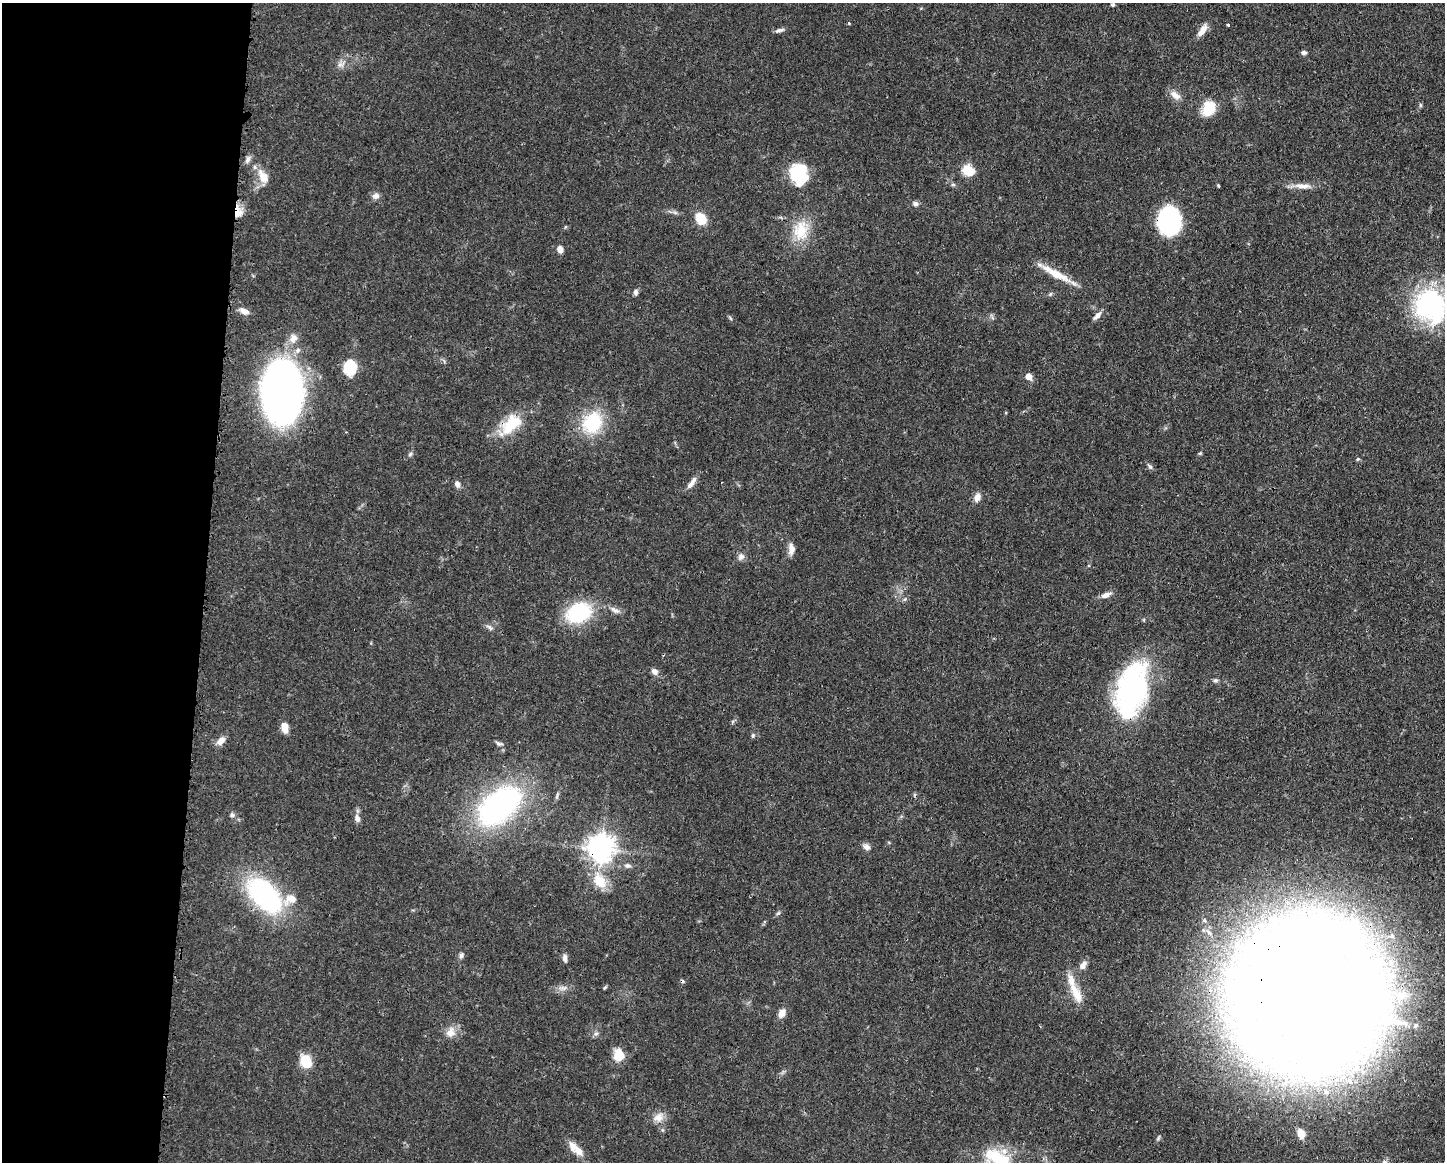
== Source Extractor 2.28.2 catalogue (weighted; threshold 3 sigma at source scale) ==
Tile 4 of 3 x 4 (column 1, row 2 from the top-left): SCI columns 119-1561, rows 2322-3481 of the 4679 x 4643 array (HDU 1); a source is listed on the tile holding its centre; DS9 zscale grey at full resolution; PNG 1447 x 1164 px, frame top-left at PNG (2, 3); no overlay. Shown black and unused: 14% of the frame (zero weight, under 3 of 4 exposures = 1% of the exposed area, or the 3 px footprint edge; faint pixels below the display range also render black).
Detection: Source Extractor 2.28.2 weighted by HDU 2 'WHT'; one run over the whole footprint, this tile lists its part. Background 0.0565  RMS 0.0033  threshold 0.0147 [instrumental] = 3 sigma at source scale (4.5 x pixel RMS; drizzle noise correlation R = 1.50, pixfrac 1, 0.05/0.05 arcsec/px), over >= 5 px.
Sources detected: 97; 3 inside a brighter object's white glare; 1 cosmic-ray / hot-pixel residue — not listed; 3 inside a brighter listed object's ellipse — not listed separately; the other 90 listed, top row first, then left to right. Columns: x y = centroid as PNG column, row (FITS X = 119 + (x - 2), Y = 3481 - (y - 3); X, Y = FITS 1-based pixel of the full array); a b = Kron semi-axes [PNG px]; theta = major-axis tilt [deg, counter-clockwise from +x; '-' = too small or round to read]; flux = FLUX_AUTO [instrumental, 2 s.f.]
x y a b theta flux
1113 4 4 4 - 0.5
849 23 3 3 - 0.5
1228 25 3 3 - 0.54
779 30 12 5 16 1.1
1202 30 17 7 53 2.9
1304 52 7 5 -3 0.77
341 64 11 7 18 1.5
1175 95 16 8 -37 2.5
1420 105 6 4 -89 0.45
1209 108 17 13 60 8.5
248 159 11 6 65 1.2
968 170 7 6 - 20
798 173 19 14 -73 22
263 177 20 12 -61 4.7
953 185 5 5 - 0.55
1218 185 4 3 - 0.37
1302 186 26 7 -5 3.2
376 196 10 8 14 1.5
915 203 8 6 -21 0.98
238 212 15 10 87 3.9
701 219 10 8 -54 8.9
1169 221 21 17 89 49
801 231 28 20 82 10
560 249 8 7 - 1.7
1057 274 43 8 -27 7.5
636 292 8 6 86 0.97
1431 305 36 31 -60 59
244 311 12 7 -27 2.1
1097 316 14 6 46 1.4
730 318 7 4 -46 0.44
293 338 14 11 76 2.9
298 350 8 7 - 1.4
350 367 13 11 -89 13
1028 376 6 5 - 3
282 392 33 24 -88 340
592 423 31 26 59 17
511 424 32 18 47 12
1200 453 6 3 18 0.38
410 454 6 5 - 0.63
1358 459 5 5 - 0.41
1150 466 10 5 -52 0.77
692 483 17 6 54 2.2
457 484 7 6 - 1.6
977 497 11 7 62 2.2
791 549 15 8 -89 2.2
741 557 10 8 65 1.5
1106 595 13 6 20 2.1
905 599 6 4 71 0.47
615 610 15 7 -26 1.8
578 613 31 22 23 22
489 627 10 5 -38 1
655 671 9 7 -44 1.5
1216 680 7 6 - 0.67
1132 690 49 25 78 89
284 728 12 7 -79 3.1
753 735 6 5 - 0.58
221 741 12 8 46 2.3
499 743 10 5 -15 0.87
499 806 50 28 38 80
232 815 6 6 - 0.78
357 818 11 7 -71 1.7
866 847 10 7 -38 1.4
601 848 9 9 - 380
628 866 10 6 -6 1.2
600 881 23 15 -55 8
264 895 50 27 -46 46
778 913 7 4 44 0.53
1209 932 14 6 -45 2.2
1392 936 10 9 - 2.3
461 955 8 6 71 0.91
565 958 11 6 -85 1.3
1083 965 12 7 57 2
1390 974 27 20 -48 16
563 988 13 6 6 1.7
605 988 6 4 45 0.41
1075 992 32 11 -65 6.6
1305 995 65 49 -50 1800
782 1013 11 7 59 2.5
1415 1026 4 4 - 0.51
450 1032 15 12 70 3.3
596 1033 7 4 1 0.68
618 1055 10 9 - 7.4
306 1062 10 8 -68 12
1326 1092 11 9 -36 3.2
658 1117 16 12 34 3.1
1301 1133 11 8 -69 4.2
1158 1138 9 3 61 0.5
579 1151 17 10 -50 3.2
997 1158 32 24 -17 18
1384 1162 8 6 45 1
Overlapping masked pixels (flux is a lower limit): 6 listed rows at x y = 238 212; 1169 221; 511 424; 601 848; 264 895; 1305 995
Isophote crosses this tile's border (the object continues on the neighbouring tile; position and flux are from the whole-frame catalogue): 3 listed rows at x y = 1431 305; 997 1158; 1384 1162